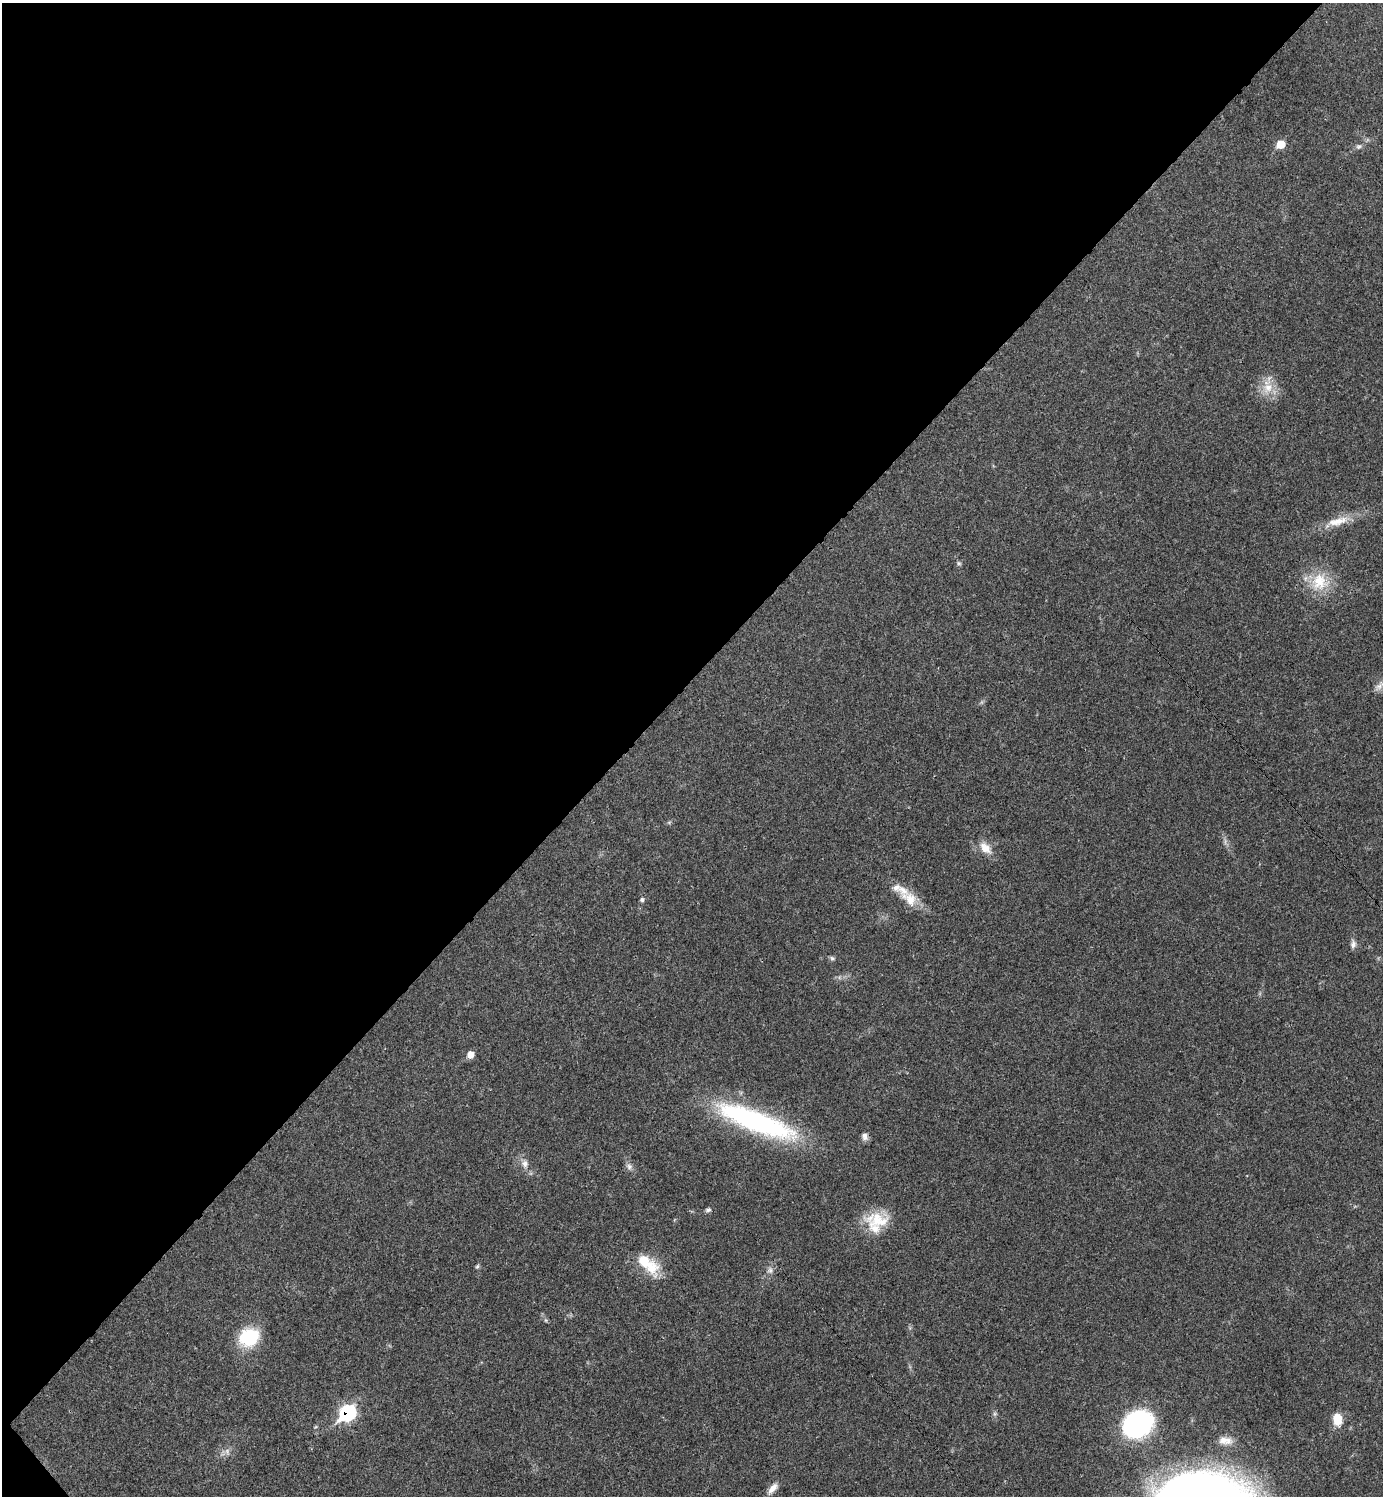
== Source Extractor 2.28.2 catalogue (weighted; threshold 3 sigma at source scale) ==
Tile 5 of 4 x 4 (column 1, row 2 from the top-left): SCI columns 299-1679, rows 2989-4482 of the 5980 x 5981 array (HDU 1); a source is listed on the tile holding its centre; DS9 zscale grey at full resolution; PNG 1385 x 1498 px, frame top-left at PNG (2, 3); no overlay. Shown black and unused: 46% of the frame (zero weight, under 3 of 4 exposures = <1% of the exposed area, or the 3 px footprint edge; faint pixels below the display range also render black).
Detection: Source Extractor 2.28.2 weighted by HDU 2 'WHT'; one run over the whole footprint, this tile lists its part. Background 0.0207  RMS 0.0022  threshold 0.00989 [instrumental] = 3 sigma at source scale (4.5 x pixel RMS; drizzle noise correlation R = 1.50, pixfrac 1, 0.05/0.05 arcsec/px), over >= 5 px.
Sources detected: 38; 2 too faint to see at this stretch — not listed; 4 inside a brighter listed object's ellipse — not listed separately; the other 32 listed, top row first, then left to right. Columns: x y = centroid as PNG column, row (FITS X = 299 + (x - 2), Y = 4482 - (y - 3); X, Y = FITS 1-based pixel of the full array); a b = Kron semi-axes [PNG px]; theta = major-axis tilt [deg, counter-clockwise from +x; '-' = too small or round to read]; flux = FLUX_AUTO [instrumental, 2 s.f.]
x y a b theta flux
1280 144 7 6 - 4.3
1359 146 8 7 - 0.71
1268 388 17 15 60 4.2
1337 521 41 11 16 5.1
959 563 7 5 -21 0.41
1319 582 28 25 46 8.2
1379 686 15 9 48 1.4
669 822 6 4 19 0.33
985 848 19 12 -45 3.1
642 899 6 5 - 0.5
910 899 31 15 -40 5.1
1353 944 12 7 90 1.1
832 958 8 6 -26 0.48
471 1054 7 7 - 2
756 1121 97 23 -21 45
865 1137 10 8 -80 1
525 1164 14 10 -80 1.7
629 1166 11 8 -62 1.1
708 1210 8 6 26 0.56
878 1220 33 22 14 7.9
477 1266 7 5 62 0.39
652 1268 24 21 -82 6.2
770 1270 11 9 65 1.2
545 1320 6 4 -70 0.32
249 1337 22 19 28 12
347 1413 11 8 45 30
1337 1419 14 9 -81 3.8
1138 1424 22 17 19 54
1225 1440 19 10 -7 2.4
227 1452 11 7 -83 1
773 1488 17 7 50 1.8
1202 1496 60 31 -4 340
Overlapping masked pixels (flux is a lower limit): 1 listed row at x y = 347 1413
Isophote crosses this tile's border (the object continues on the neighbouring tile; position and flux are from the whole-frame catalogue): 2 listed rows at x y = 1379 686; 1202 1496